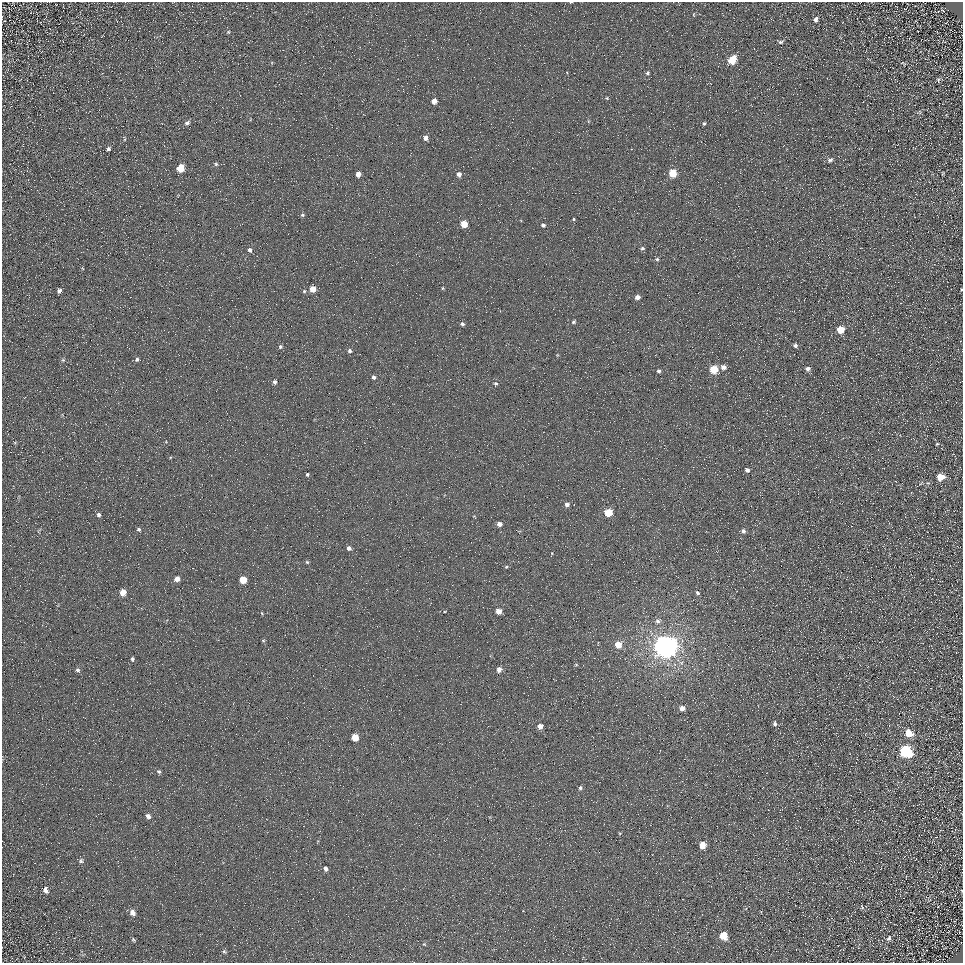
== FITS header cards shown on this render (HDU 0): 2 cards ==
NAXIS1  =                  961
NAXIS2  =                  961

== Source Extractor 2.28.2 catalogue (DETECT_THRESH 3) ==
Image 961 x 961 px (HDU 0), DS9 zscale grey, 1 PNG px = 1 image px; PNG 965 x 965 px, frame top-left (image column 1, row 961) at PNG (2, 2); no overlay
Background 4.42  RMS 8.6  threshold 25.9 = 3 sigma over >= 5 px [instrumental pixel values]
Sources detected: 101; all 101 listed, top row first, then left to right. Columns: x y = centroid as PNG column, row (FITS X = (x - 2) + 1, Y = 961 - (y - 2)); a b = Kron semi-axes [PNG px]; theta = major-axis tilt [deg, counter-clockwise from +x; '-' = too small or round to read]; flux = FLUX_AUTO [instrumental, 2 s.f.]
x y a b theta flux
571 2 4 2 - 420
694 14 5 3 - 460
815 19 8 6 65 2100
228 32 5 5 - 650
780 42 7 4 2 1100
732 60 6 5 - 16000
903 63 10 5 -33 830
647 73 6 5 - 1200
938 80 6 5 - 940
607 98 5 4 - 610
434 101 5 4 - 4800
920 112 6 3 -70 620
187 123 7 5 17 1700
704 123 4 3 - 860
425 138 5 5 - 2700
108 149 5 4 - 1200
830 160 7 5 29 1300
216 164 5 5 - 940
180 168 6 5 - 12000
673 173 5 5 - 16000
943 173 4 2 - 540
358 174 5 4 - 4000
459 174 5 5 - 2600
302 215 6 5 - 1000
573 219 4 3 - 610
464 224 5 5 - 11000
543 225 4 4 - 1700
642 248 5 5 - 1300
250 250 6 5 - 1800
657 259 5 5 - 880
443 288 4 4 - 630
313 289 5 5 - 7400
961 289 3 2 - 400
59 291 5 4 - 1900
304 291 5 4 - 800
637 297 5 4 - 3400
574 322 5 4 - 1100
462 324 5 4 - 1500
841 330 5 5 - 11000
795 346 5 5 - 1600
280 347 6 5 - 1200
349 351 5 5 - 1500
137 359 6 5 - 1100
63 360 6 5 - 920
723 367 5 5 - 3300
808 369 5 5 - 2100
714 370 5 5 - 21000
659 371 5 4 - 1300
374 377 5 5 - 1500
275 382 5 5 - 1600
496 384 6 5 - 1300
937 444 4 3 - 580
747 470 5 5 - 1700
307 474 5 4 - 1000
940 477 8 6 8 7500
567 505 5 4 - 2100
608 512 5 5 - 18000
99 515 6 5 - 1600
500 524 5 4 - 2700
139 529 6 5 - 1100
743 531 5 5 - 1700
349 548 5 4 - 2300
307 562 5 5 - 860
506 567 4 4 - 670
177 579 5 4 - 4900
243 580 5 5 - 14000
123 592 5 5 - 7000
697 593 5 5 - 1400
444 611 5 3 - 530
498 611 5 4 - 5200
262 613 5 4 - 640
658 621 8 7 - 2400
263 641 5 4 - 720
618 645 5 5 - 10000
665 647 7 7 - 850000
132 659 6 4 85 1000
576 665 5 3 - 580
499 669 5 4 - 3500
78 670 7 6 - 1300
682 708 5 5 - 3300
775 724 6 4 -85 1400
540 726 5 5 - 4200
909 733 7 6 - 8800
355 737 5 5 - 12000
906 751 8 7 - 72000
159 772 6 5 - 1200
580 788 6 5 - 1200
148 816 7 5 -44 2100
620 833 4 4 - 610
702 845 6 5 - 7100
81 861 7 6 - 1300
325 868 5 4 - 1800
46 890 7 5 -69 2500
938 906 2 2 - 340
862 907 7 3 -55 750
132 912 8 6 -54 3400
723 936 6 6 - 12000
889 938 8 5 56 1400
133 939 6 4 -52 920
424 944 5 4 - 630
224 951 6 5 - 1100
At the frame edge (FLAGS 8, measured only in part): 2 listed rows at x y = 571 2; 961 289